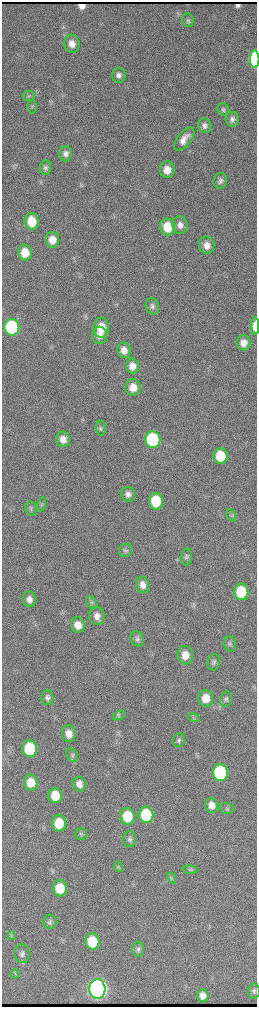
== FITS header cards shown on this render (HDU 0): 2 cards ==
NAXIS1  =                  510 / length of data axis 1
NAXIS2  =                 2010 / length of data axis 2

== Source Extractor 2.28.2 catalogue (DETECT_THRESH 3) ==
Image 510 x 2010 px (HDU 0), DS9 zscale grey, zoomed out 1/2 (1 PNG px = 2 x 2 image px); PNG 259 x 1009 px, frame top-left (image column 2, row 2010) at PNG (2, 2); each listed source drawn as its Kron ellipse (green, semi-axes under 4 px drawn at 4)
Background 3690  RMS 41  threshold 122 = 3 sigma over >= 5 px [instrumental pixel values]
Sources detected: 85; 2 cannot appear on this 1/2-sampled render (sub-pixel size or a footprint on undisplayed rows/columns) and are neither listed nor drawn; the other 83 listed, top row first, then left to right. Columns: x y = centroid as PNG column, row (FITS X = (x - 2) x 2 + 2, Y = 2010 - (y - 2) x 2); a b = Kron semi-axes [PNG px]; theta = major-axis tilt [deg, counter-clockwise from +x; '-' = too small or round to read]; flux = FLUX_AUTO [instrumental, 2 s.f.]
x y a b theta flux
188 20 6 5 - 1.9e+04
72 44 9 7 -75 7.6e+04
255 59 9 4 -89 1.1e+06
119 75 7 7 - 4.1e+04
28 96 6 5 - 1.6e+04
32 107 6 4 88 1.5e+04
223 109 6 5 - 1.9e+04
232 119 7 6 - 3.8e+04
205 126 7 6 - 3.7e+04
184 139 14 6 51 8.3e+04
65 154 7 6 - 3.5e+04
45 167 7 5 86 2.6e+04
167 170 8 7 - 9.5e+04
220 181 8 6 79 3.1e+04
32 221 8 7 - 2.0e+05
180 225 9 7 -80 5.1e+04
167 227 8 7 - 2.1e+05
52 240 8 7 - 9.5e+04
207 245 9 7 -82 7.3e+04
25 253 8 7 - 1.5e+05
152 306 8 6 -76 2.9e+04
255 326 9 4 -89 1.1e+05
12 327 8 7 - 1.2e+06
101 327 10 7 89 1.7e+05
99 335 8 7 - 6.5e+04
243 343 7 7 - 7.8e+04
124 350 7 6 - 6.7e+04
132 366 7 6 - 7.6e+04
133 387 8 7 - 1.1e+05
101 428 7 5 -85 2.0e+04
63 439 7 7 - 7.6e+04
153 440 8 7 - 1.2e+06
220 456 8 7 - 3.2e+05
128 494 7 7 - 4.4e+04
156 501 8 7 - 3.4e+05
42 504 7 3 78 1.4e+04
31 508 7 5 -79 1.9e+04
231 515 6 4 -64 1.4e+04
125 550 7 6 - 1.9e+04
186 557 8 6 85 2.4e+04
143 585 8 6 -81 6.3e+04
241 592 8 7 - 4.0e+05
29 599 8 6 -83 5.3e+04
92 603 7 4 -54 1.8e+04
97 616 9 7 -81 6.2e+04
78 625 7 7 - 1.0e+05
137 639 8 6 -64 2.8e+04
230 644 7 6 - 2.3e+04
185 655 9 8 - 1.1e+05
214 662 8 6 79 2.7e+04
47 698 7 6 - 3.0e+04
206 698 8 7 - 1.3e+05
226 699 8 6 76 2.1e+04
119 715 6 3 31 1.3e+04
194 718 6 4 -22 1.2e+04
69 734 8 7 - 8.1e+04
179 740 7 6 - 2.1e+04
30 749 8 7 - 5.5e+05
72 755 7 5 -59 2.0e+04
220 773 8 7 - 1.1e+06
31 782 8 6 -82 1.5e+05
79 784 7 6 - 6.3e+04
55 796 7 6 - 2.0e+05
211 805 7 6 - 7.4e+04
227 809 7 5 -21 1.6e+04
146 815 8 7 - 5.1e+05
127 816 8 7 - 2.9e+05
59 823 8 7 - 2.5e+05
81 834 6 5 - 1.6e+04
129 839 8 6 -89 2.6e+04
119 867 5 3 - 1.2e+04
190 870 7 4 -2 1.4e+04
172 878 6 2 -62 8.7e+03
60 888 8 7 - 2.1e+05
50 922 7 6 - 2.5e+04
11 936 4 2 - 6.8e+03
92 942 8 7 - 3.3e+05
138 949 7 6 - 2.4e+04
22 954 9 7 -84 3.7e+04
15 974 5 3 - 1.0e+04
97 989 10 8 -86 1.1e+07
254 991 7 6 - 2.1e+04
203 996 6 5 - 6.8e+04
At the frame edge (FLAGS 8, measured only in part): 3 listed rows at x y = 255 59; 255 326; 254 991
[2 sub-pixel or undisplayed-footprint detections neither listed nor drawn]